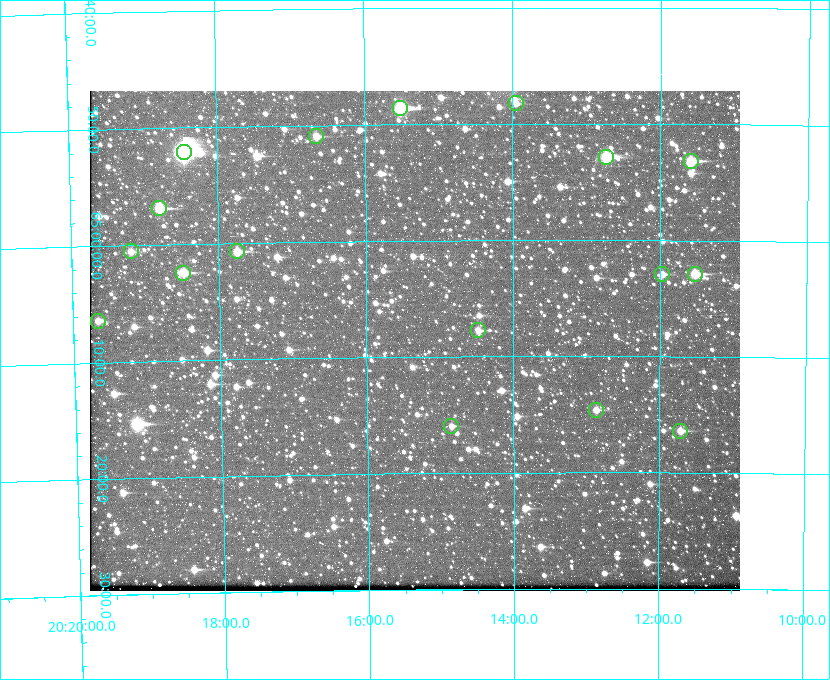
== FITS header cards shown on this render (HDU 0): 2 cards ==
NAXIS1  =                  650 / Width of table row in bytes
NAXIS2  =                  500 / Number of rows in table

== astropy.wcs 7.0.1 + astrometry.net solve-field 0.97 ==
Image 650 x 500 px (HDU 0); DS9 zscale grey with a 90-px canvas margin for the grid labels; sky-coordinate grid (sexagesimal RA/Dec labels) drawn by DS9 from the SOLVED WCS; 17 Tycho-2 reference stars matched to detected sources circled (green)
Header WCS: none
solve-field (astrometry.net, Tycho-2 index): SOLVED blind (the file carries no WCS)
Solved WCS: RA---TAN-SIP/DEC--TAN-SIP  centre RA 20:15:21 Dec +65:09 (303.84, +65.14 deg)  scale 5.17 arcsec/px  FOV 56.0' x 43.0'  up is -180 deg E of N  parity flipped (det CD > 0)
(file carries no celestial WCS; the grid is the blind solution)
Tycho-2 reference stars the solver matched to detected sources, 17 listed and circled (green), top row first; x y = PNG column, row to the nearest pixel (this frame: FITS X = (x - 90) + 1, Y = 500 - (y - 91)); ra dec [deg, ICRS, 3 dp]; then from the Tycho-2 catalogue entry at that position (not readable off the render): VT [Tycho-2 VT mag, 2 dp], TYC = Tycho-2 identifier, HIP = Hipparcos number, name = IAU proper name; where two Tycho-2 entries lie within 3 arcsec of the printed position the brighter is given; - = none
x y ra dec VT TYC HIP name
516 103 303.488 +64.804 11.29 4240-68-1 - -
400 108 303.878 +64.810 8.93 4240-794-1 - -
316 136 304.164 +64.849 10.65 4240-315-1 - -
184 152 304.612 +64.868 7.89 4241-1703-1 100101 -
606 157 303.184 +64.880 9.02 4240-488-1 - -
691 161 302.897 +64.886 9.40 4240-717-1 - -
159 208 304.698 +64.948 10.27 4241-1684-1 - -
131 251 304.798 +65.009 11.15 4241-1628-1 - -
237 251 304.437 +65.012 10.41 4241-1775-1 - -
183 273 304.620 +65.041 10.25 4241-1573-1 - -
662 274 302.992 +65.048 11.44 4240-88-1 - -
695 274 302.882 +65.048 10.25 4240-98-1 - -
98 321 304.916 +65.107 11.17 4241-1518-1 - -
478 330 303.620 +65.129 11.18 4240-34-1 - -
596 410 303.217 +65.244 11.17 4240-236-1 - -
451 426 303.713 +65.266 11.45 4240-564-1 - -
680 431 302.928 +65.273 10.74 4240-760-1 - -